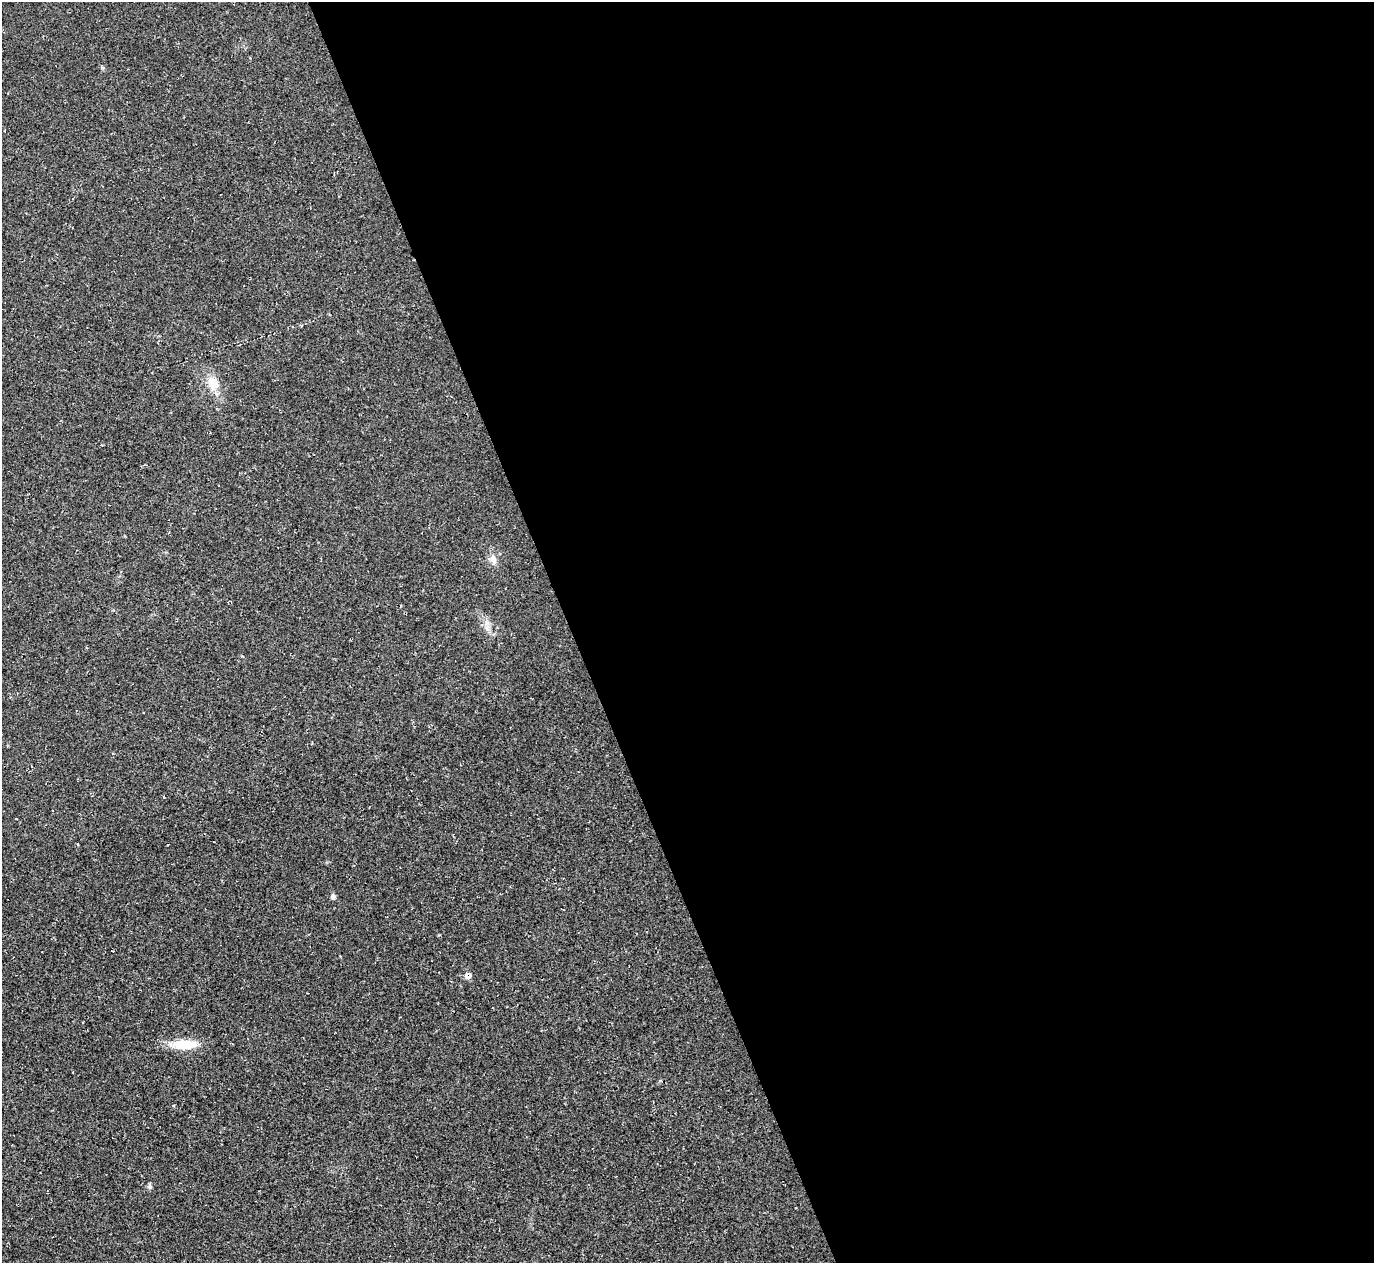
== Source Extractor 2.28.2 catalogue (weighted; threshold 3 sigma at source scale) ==
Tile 8 of 4 x 4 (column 4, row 2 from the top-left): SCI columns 4121-5492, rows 2805-4065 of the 5492 x 5478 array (HDU 1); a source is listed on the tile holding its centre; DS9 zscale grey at full resolution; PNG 1376 x 1265 px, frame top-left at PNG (2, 2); no overlay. Shown black and unused: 58% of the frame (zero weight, under 2 of 3 exposures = <1% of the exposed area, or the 3 px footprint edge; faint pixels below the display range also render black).
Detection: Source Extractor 2.28.2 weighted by HDU 2 'WHT'; one run over the whole footprint, this tile lists its part. Background 0.0477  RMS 0.0067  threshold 0.0303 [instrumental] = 3 sigma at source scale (4.5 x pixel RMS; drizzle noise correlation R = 1.50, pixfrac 1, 0.05/0.05 arcsec/px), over >= 5 px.
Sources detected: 7; all 7 listed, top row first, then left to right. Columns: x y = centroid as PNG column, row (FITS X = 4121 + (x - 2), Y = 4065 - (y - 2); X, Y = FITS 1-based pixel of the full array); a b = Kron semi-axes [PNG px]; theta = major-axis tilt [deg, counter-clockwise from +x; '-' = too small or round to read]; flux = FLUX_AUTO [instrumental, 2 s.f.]
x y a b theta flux
212 383 21 12 -65 10
493 560 12 8 -75 3.9
487 628 7 5 -88 2
333 896 7 6 - 1.7
468 976 12 6 12 2.4
185 1044 32 11 -1 16
150 1186 8 5 -74 1.4
Overlapping masked pixels (flux is a lower limit): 1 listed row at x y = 468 976